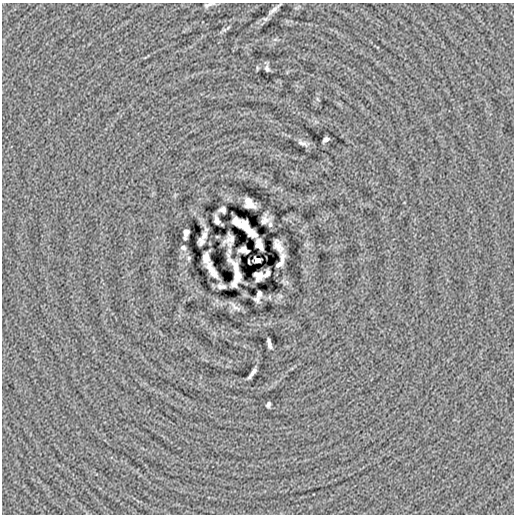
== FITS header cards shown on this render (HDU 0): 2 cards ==
NAXIS1  =                  512
NAXIS2  =                  512

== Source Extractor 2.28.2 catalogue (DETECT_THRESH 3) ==
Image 512 x 512 px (HDU 0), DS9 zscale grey, 1 PNG px = 1 image px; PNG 516 x 516 px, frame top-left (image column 1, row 512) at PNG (2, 3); no overlay
Background -1.14e-04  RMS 0.014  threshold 0.042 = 3 sigma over >= 5 px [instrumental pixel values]
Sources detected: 39; all 39 listed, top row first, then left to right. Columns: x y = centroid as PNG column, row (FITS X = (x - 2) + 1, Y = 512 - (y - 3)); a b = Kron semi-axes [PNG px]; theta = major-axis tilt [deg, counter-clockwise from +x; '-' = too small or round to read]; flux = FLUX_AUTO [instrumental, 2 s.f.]
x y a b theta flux
209 5 14 5 16 3.1
273 10 17 6 40 4.6
224 30 7 4 18 1.6
257 68 6 4 74 1.1
267 68 7 5 -69 2.5
326 139 6 4 31 3.4
302 143 13 6 -23 3.8
248 201 8 6 -43 5.1
250 206 11 4 -1 4.8
222 210 7 5 1 2.9
217 220 8 4 -69 3.6
265 220 8 6 54 4.4
237 222 12 5 -45 6.1
270 224 7 5 89 2.4
248 227 22 6 -52 7.9
186 233 8 5 79 5.6
204 235 9 5 73 4.1
230 239 11 7 33 4
201 241 7 6 - 3.5
259 244 10 6 -69 7.2
278 246 13 6 -60 6.2
183 248 7 5 -39 2.2
243 250 9 5 -11 2.8
189 258 5 5 - 1.4
206 258 9 6 87 5.8
257 260 5 4 - 12
280 262 15 5 63 6.5
211 270 17 5 -59 9.2
237 273 25 7 -73 13
267 274 8 4 48 2.7
258 275 8 7 - 5.5
234 284 6 5 - 3.3
221 286 7 4 -7 2.9
259 294 6 4 83 2.1
257 299 6 4 -35 2.3
235 307 17 5 -40 3.7
269 344 10 3 -76 3.5
252 374 10 3 54 3.7
268 404 5 4 - 2.1
At the frame edge (FLAGS 8, measured only in part): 1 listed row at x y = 209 5